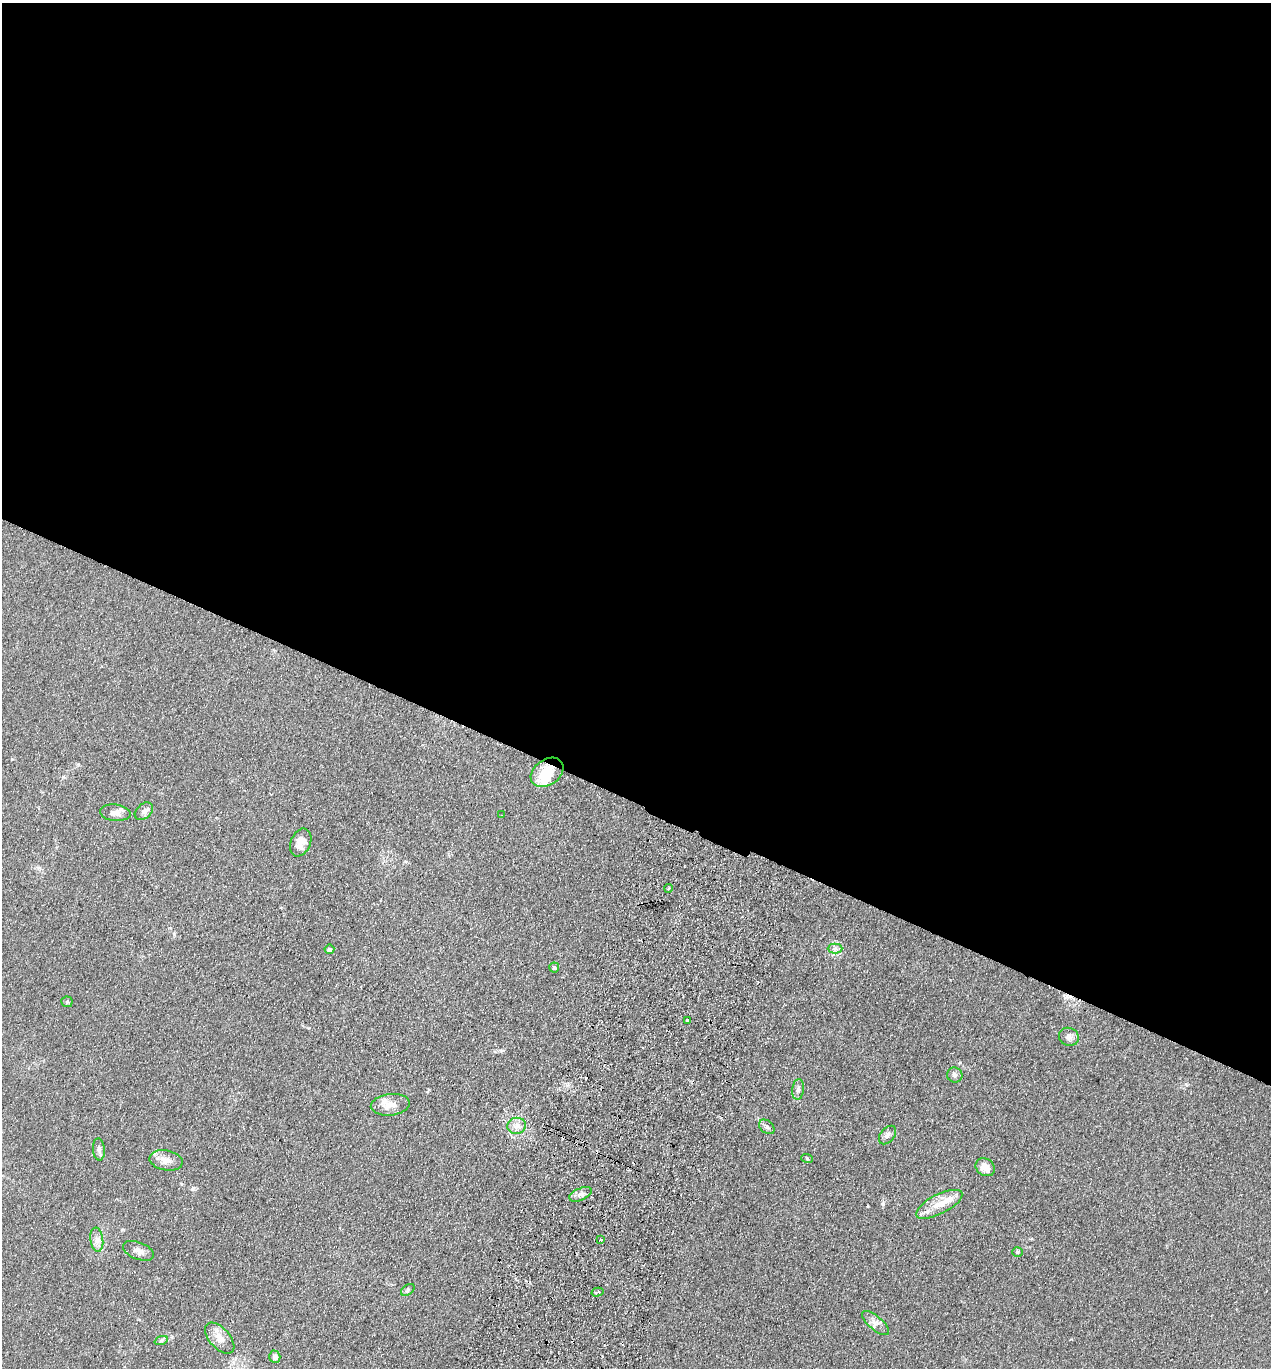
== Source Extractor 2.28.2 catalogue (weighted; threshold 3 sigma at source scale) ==
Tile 3 of 4 x 4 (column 3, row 1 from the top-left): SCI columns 2730-3998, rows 4123-5488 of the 5589 x 5512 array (HDU 1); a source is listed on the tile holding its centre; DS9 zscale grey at full resolution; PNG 1273 x 1370 px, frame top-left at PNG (2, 3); each listed source drawn as its Kron ellipse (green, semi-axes under 4 px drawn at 4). Shown black and unused: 59% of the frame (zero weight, under 2 of 3 exposures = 3% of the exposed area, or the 3 px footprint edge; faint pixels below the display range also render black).
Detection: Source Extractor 2.28.2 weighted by HDU 2 'WHT'; one run over the whole footprint, this tile lists its part. Background 0.0961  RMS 0.01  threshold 0.0459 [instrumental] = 3 sigma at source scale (4.5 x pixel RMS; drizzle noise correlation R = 1.50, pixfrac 1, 0.05/0.05 arcsec/px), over >= 5 px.
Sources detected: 40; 1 inside a brighter object's white glare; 3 cosmic-ray / hot-pixel residue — neither listed nor drawn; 2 inside a brighter listed object's ellipse — not listed separately; the other 34 listed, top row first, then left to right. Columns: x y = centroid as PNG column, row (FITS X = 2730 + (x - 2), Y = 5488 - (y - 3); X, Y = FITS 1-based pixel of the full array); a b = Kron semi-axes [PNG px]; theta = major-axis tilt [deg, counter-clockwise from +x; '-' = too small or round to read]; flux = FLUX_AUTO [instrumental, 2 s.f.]
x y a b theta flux
547 772 18 12 35 24
144 811 10 7 41 4
115 813 15 8 -5 6
502 815 3 2 - 1.2
301 842 14 9 66 9.4
669 888 4 3 - 0.95
835 948 7 5 0 2.6
329 949 5 5 - 2.5
554 968 5 5 - 1.7
67 1002 5 5 - 1.3
687 1020 3 3 - 5
1069 1037 10 9 - 4.2
955 1075 7 7 - 3.3
798 1089 10 5 84 3
390 1105 19 11 6 11
517 1126 9 8 - 5.5
767 1127 9 6 -40 2.7
887 1135 10 7 50 3.5
99 1149 11 6 -85 3.3
807 1158 6 4 -20 1.2
166 1160 17 10 -11 8.8
985 1167 10 8 -38 11
580 1194 12 6 22 4
939 1204 25 9 27 16
601 1239 3 3 - 1.7
97 1240 12 6 -82 5.4
138 1251 16 8 -21 5.8
1017 1252 5 5 - 1.3
408 1290 7 5 37 1.9
597 1292 6 2 13 1.5
876 1323 17 7 -41 6.1
220 1338 19 10 -48 9.8
161 1341 7 4 19 1.8
275 1357 6 5 - 4.1
Overlapping masked pixels (flux is a lower limit): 1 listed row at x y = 547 772
Unlisted compact peaks at least as high as the median listed source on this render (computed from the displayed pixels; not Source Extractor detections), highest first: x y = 883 1204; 1186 1084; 193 1189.